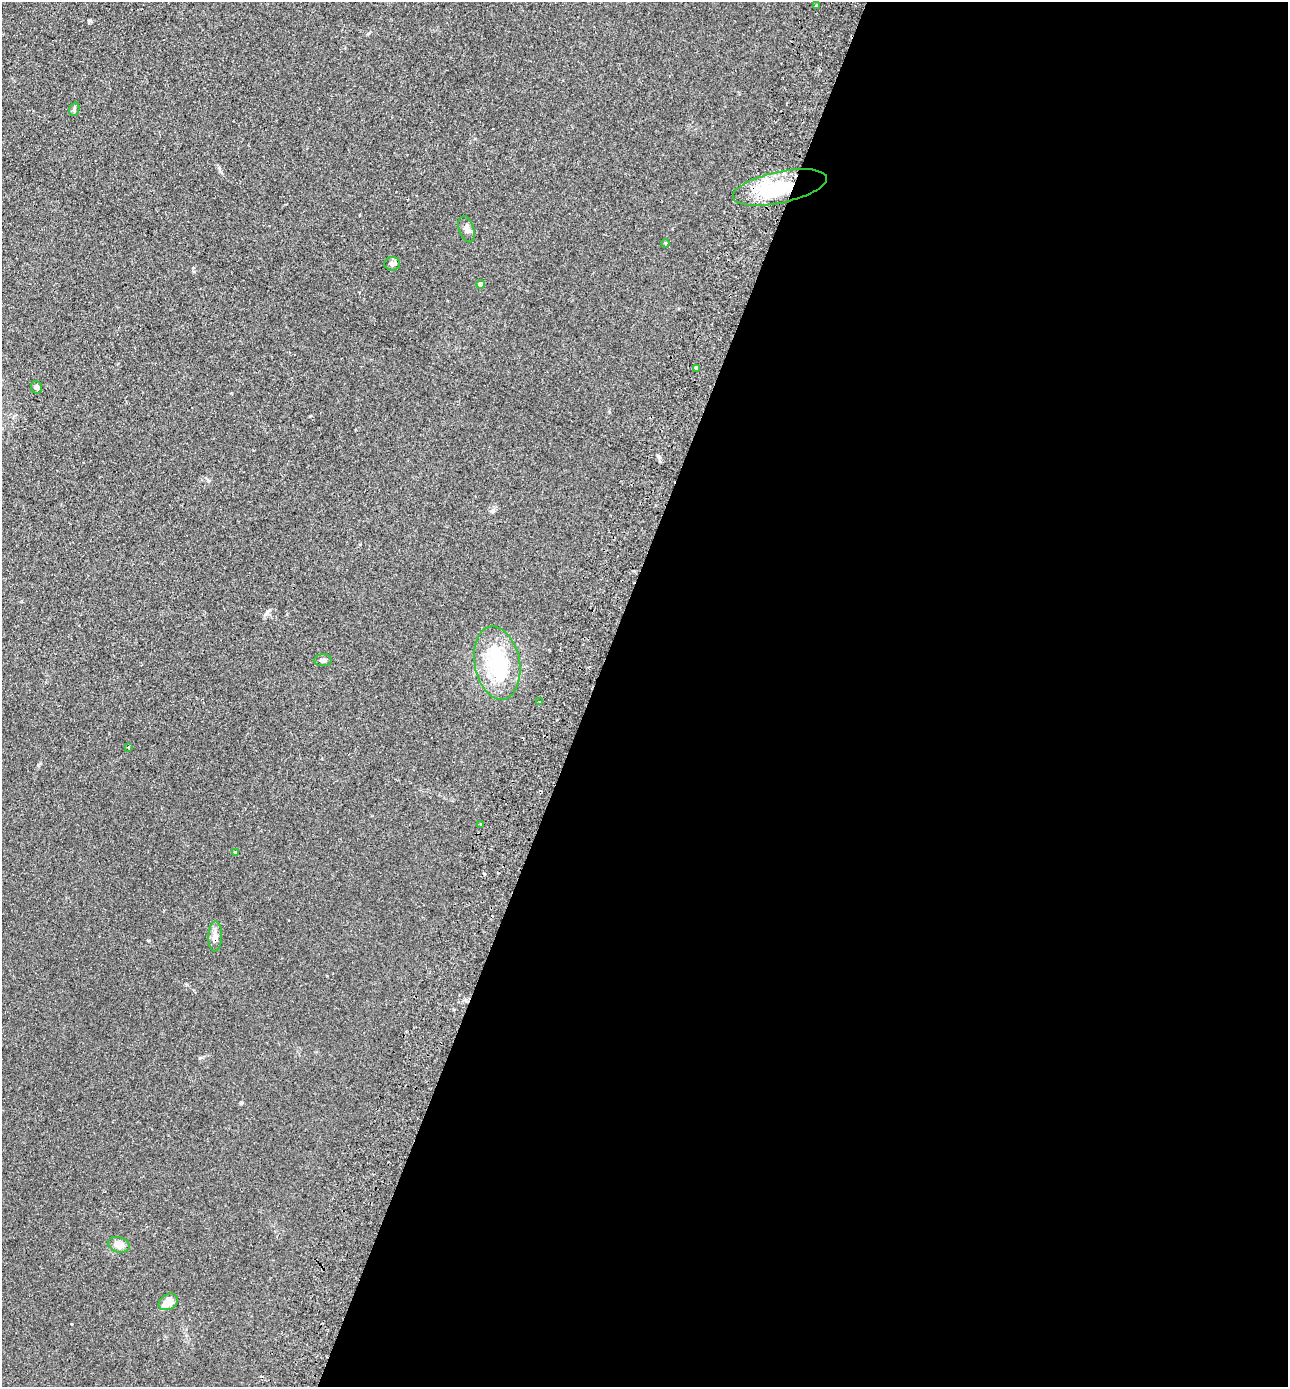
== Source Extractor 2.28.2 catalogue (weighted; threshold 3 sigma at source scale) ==
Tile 12 of 4 x 4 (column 4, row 3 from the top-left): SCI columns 4184-5469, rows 1412-2796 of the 5664 x 5594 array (HDU 1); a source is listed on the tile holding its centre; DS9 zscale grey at full resolution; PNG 1290 x 1389 px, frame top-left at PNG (2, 2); each listed source drawn as its Kron ellipse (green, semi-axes under 4 px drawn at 4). Shown black and unused: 54% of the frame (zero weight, under 2 of 3 exposures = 3% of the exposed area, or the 3 px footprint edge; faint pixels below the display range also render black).
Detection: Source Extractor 2.28.2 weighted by HDU 2 'WHT'; one run over the whole footprint, this tile lists its part. Background 0.142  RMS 0.011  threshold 0.0517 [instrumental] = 3 sigma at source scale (4.5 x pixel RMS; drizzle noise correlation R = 1.50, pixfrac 1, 0.05/0.05 arcsec/px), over >= 5 px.
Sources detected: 22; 1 inside a brighter object's white glare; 2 cosmic-ray / hot-pixel residue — neither listed nor drawn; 1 inside a brighter listed object's ellipse — not listed separately; the other 18 listed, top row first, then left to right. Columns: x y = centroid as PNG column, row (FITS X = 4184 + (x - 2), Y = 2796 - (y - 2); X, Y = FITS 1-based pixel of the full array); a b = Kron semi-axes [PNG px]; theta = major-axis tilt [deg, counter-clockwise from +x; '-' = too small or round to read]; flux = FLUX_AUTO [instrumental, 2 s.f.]
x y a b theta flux
816 6 3 3 - 4.4
74 109 7 5 71 1.9
780 187 48 15 12 78
467 229 13 7 -72 5
665 243 4 3 - 1
392 264 8 6 3 4.2
481 284 4 4 - 5.9
697 368 4 3 - 10
37 387 7 5 -68 3
323 660 9 6 -1 3.8
497 663 37 22 -79 73
540 701 3 2 - 1.2
128 747 3 3 - 1.8
480 825 3 2 - 2.1
235 852 4 4 - 2.5
215 936 15 7 89 6.1
119 1245 11 7 -16 9.5
168 1302 10 7 28 9.4
Overlapping masked pixels (flux is a lower limit): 1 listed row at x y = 780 187
Unlisted compact peaks at least as high as the median listed source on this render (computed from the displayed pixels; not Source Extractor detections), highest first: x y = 90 20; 310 416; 38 765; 241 1103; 219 168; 267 612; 71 1324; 659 457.